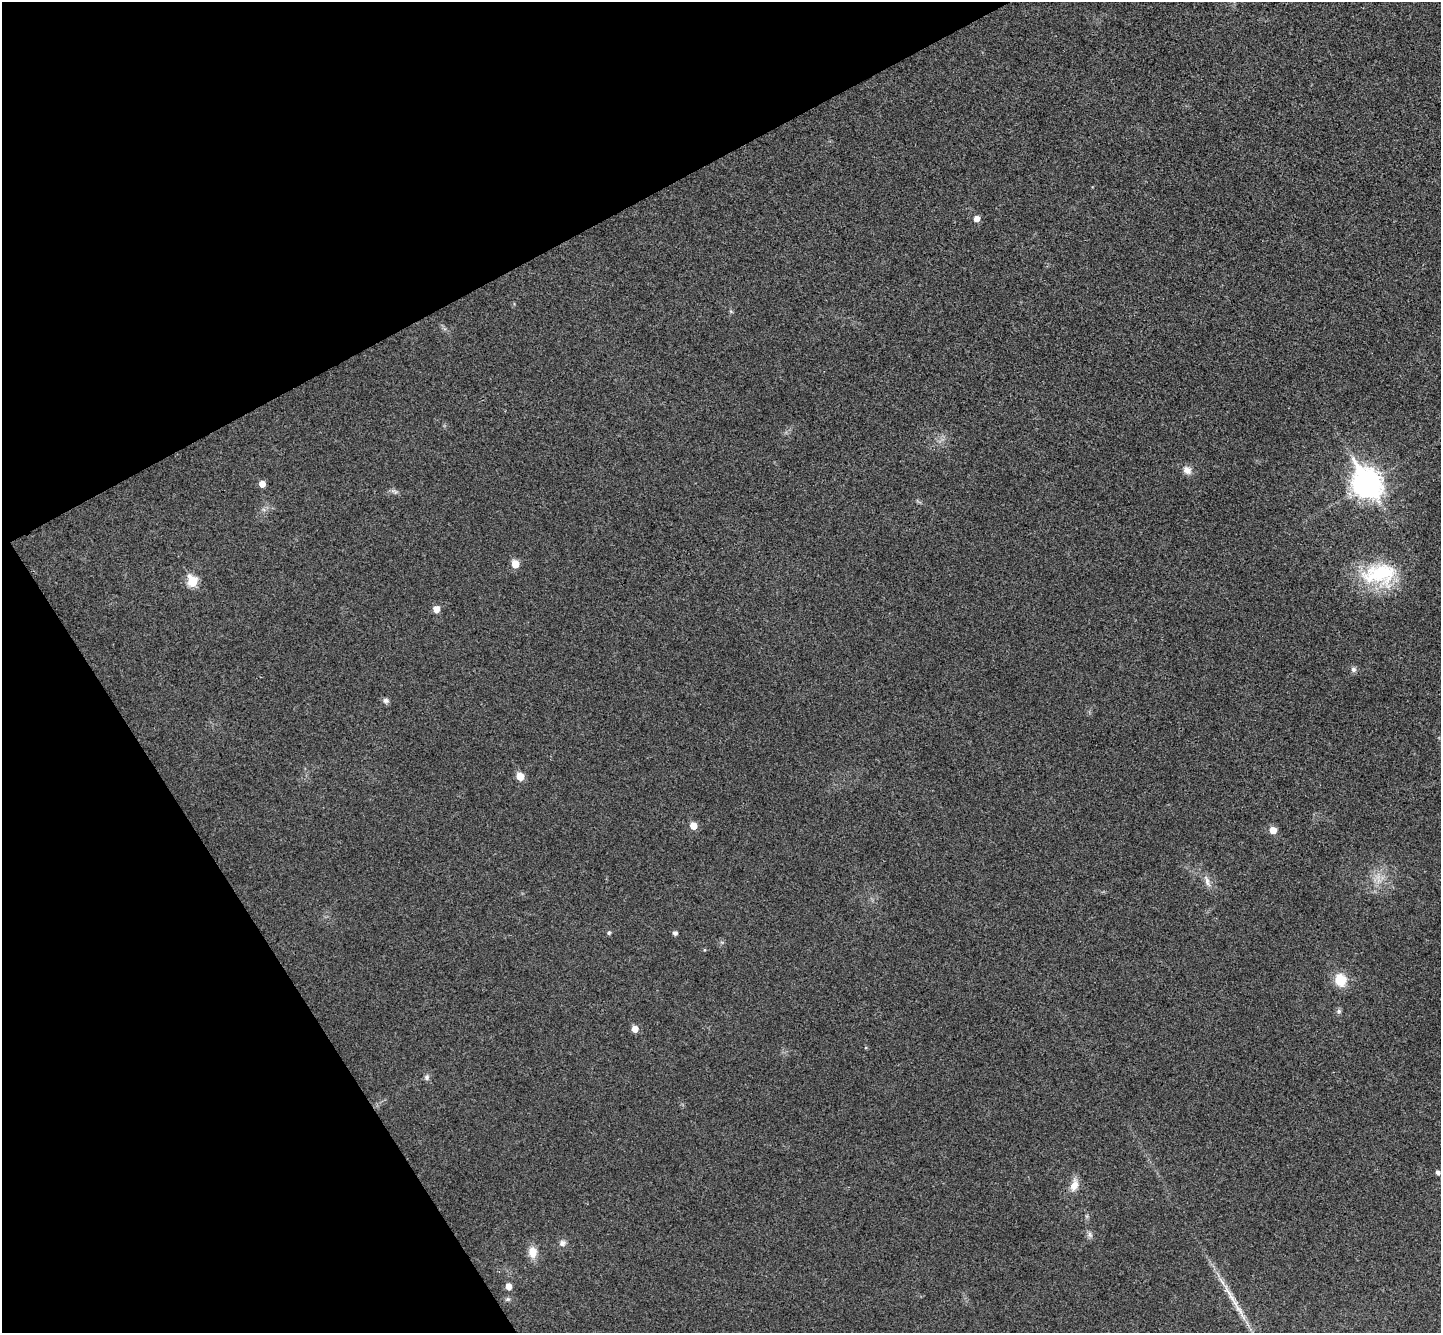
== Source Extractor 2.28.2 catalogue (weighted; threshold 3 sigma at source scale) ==
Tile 5 of 4 x 4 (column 1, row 2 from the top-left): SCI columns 52-1490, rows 2851-4181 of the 5862 x 5834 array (HDU 1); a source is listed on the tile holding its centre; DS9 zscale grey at full resolution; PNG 1443 x 1335 px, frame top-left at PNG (2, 2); no overlay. Shown black and unused: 25% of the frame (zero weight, under 3 of 4 exposures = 6% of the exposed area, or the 3 px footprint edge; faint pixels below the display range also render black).
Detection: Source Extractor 2.28.2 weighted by HDU 2 'WHT'; one run over the whole footprint, this tile lists its part. Background 0.0267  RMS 0.0059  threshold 0.0266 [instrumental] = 3 sigma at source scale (4.5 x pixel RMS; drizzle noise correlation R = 1.50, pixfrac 1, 0.05/0.05 arcsec/px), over >= 5 px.
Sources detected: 34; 1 long thin detection or spike segment (spike, bleed or trail) — not listed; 1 inside a brighter listed object's ellipse — not listed separately; the other 32 listed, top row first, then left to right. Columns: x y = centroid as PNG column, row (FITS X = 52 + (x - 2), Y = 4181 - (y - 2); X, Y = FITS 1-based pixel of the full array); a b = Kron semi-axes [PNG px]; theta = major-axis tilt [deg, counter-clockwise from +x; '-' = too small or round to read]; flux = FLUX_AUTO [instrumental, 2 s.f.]
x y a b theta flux
976 218 5 5 - 4.4
731 312 6 4 -20 0.67
1187 470 12 10 -40 4.1
1367 483 12 9 -57 720
262 484 5 5 - 4.9
394 491 11 6 -25 1.8
515 564 6 5 - 11
1380 574 47 29 3 45
192 581 6 6 - 29
436 609 5 5 - 6.4
1353 669 8 7 - 1.7
385 701 8 6 -1 1.9
520 776 6 5 - 11
693 826 5 5 - 8.1
1273 830 6 5 - 7.5
1378 877 8 6 45 2.8
1207 881 19 6 -69 3.7
609 933 5 5 - 0.95
675 933 4 4 - 2
704 950 5 3 - 0.51
1340 980 14 12 -72 13
1339 1011 6 6 - 1.3
635 1029 6 5 - 5.6
427 1077 8 7 - 1.7
1438 1172 4 4 - 2
1074 1185 17 10 73 5.9
1090 1235 9 6 -71 1.9
562 1243 9 8 - 2.6
533 1252 13 10 -87 7.6
508 1286 5 5 - 4.7
1231 1297 23 6 -52 5.9
508 1299 7 5 -18 1.2